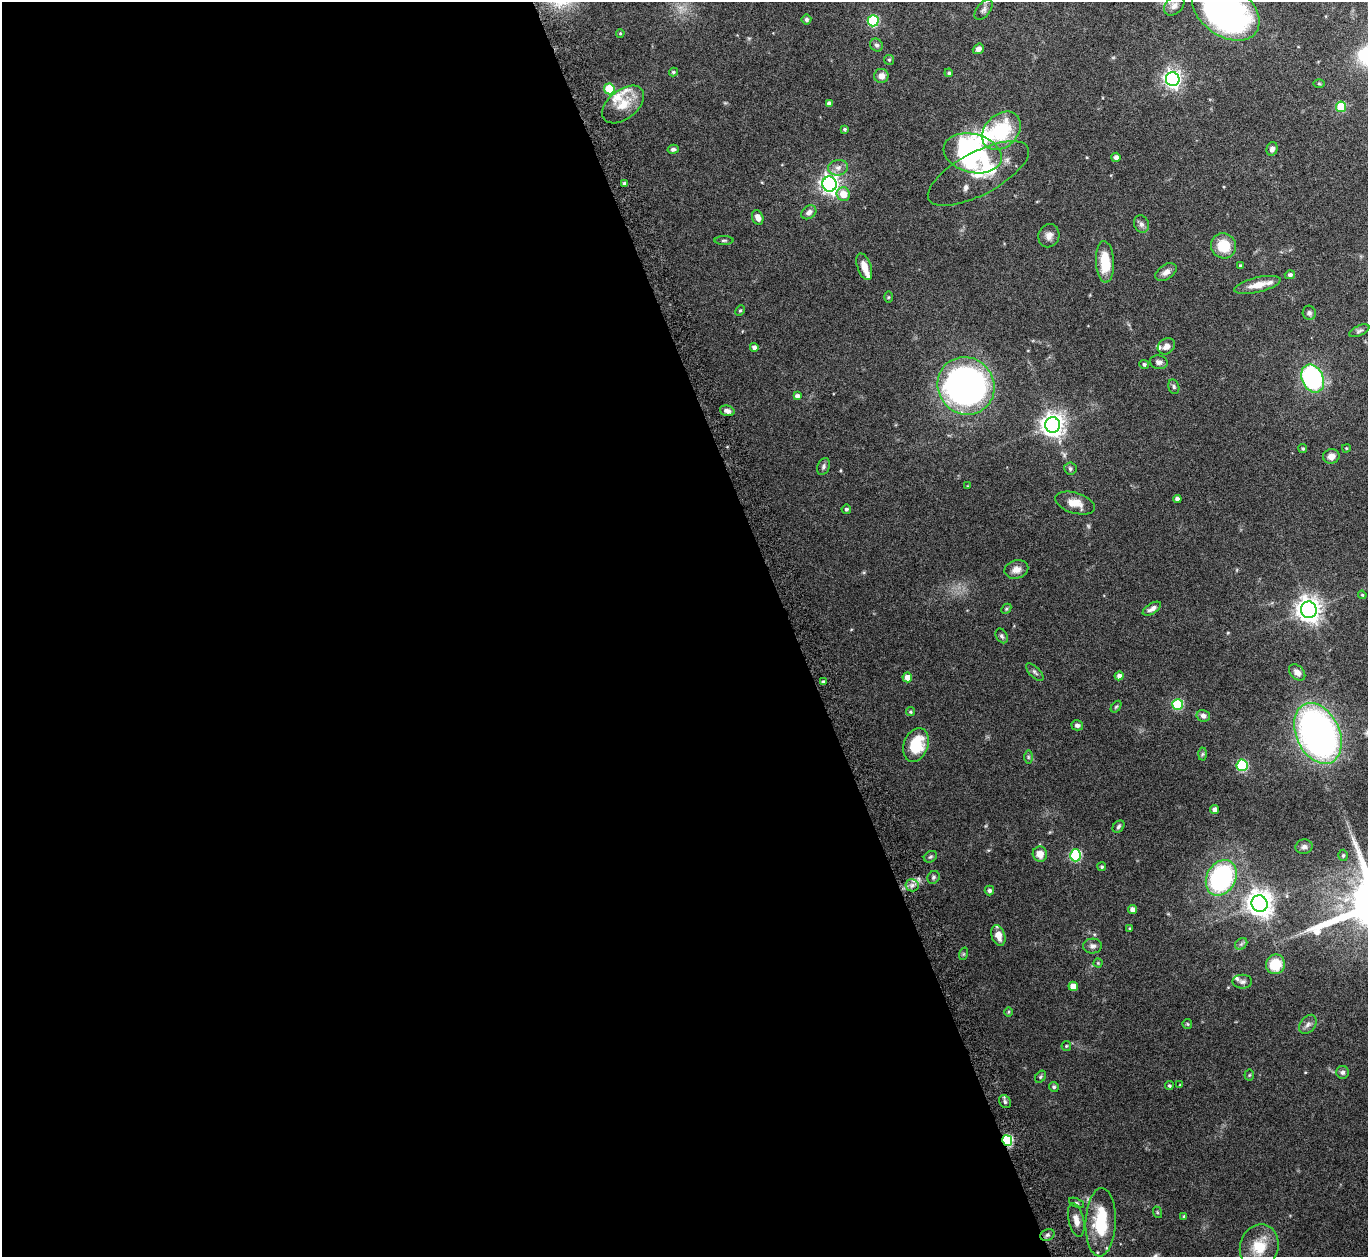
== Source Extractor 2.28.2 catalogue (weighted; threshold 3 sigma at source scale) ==
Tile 9 of 4 x 4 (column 1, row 3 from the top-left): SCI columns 45-1410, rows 1448-2702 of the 5553 x 5541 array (HDU 1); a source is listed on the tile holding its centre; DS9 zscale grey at full resolution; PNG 1370 x 1259 px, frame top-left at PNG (2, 2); each listed source drawn as its Kron ellipse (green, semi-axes under 4 px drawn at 4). Shown black and unused: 58% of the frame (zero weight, under 8 of 15 exposures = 4% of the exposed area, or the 3 px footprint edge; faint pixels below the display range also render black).
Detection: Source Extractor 2.28.2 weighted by HDU 2 'WHT'; one run over the whole footprint, this tile lists its part. Background 0.0798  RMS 0.0027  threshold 0.0112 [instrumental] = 3 sigma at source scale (4.09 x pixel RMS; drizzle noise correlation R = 1.36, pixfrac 0.8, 0.05/0.05 arcsec/px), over >= 5 px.
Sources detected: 139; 2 too faint to see at this stretch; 3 inside a brighter object's white glare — neither listed nor drawn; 7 inside a brighter listed object's ellipse — not listed separately; the other 127 listed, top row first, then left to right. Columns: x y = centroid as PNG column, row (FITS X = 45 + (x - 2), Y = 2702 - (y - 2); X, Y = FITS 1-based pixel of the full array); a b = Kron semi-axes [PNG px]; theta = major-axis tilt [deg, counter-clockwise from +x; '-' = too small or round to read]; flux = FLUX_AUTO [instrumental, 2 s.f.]
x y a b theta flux
1174 6 11 8 41 1.6
984 10 12 6 52 0.93
1226 11 37 25 -36 76
806 19 5 5 - 0.66
873 21 6 5 - 18
620 33 4 3 - 0.3
876 45 7 6 - 0.6
978 49 6 5 - 1.2
889 60 5 5 - 0.34
673 72 4 4 - 0.4
949 73 4 4 - 0.56
881 76 7 7 - 1.5
1173 79 7 6 - 94
1319 84 6 4 -1 0.29
609 89 5 5 - 9.3
829 103 4 4 - 1
623 104 24 14 38 4.8
1341 107 5 5 - 11
844 129 3 3 - 0.39
1001 131 22 16 44 16
673 149 6 4 13 0.57
1272 149 7 5 72 0.92
973 153 29 19 -14 21
1116 157 4 4 - 0.99
838 168 10 8 10 1.3
978 173 56 21 28 12
624 183 3 3 - 0.6
829 184 7 7 - 110
843 194 7 6 - 3.3
809 212 8 6 38 1.1
758 217 7 5 -68 1.5
1141 224 9 7 -70 0.9
1049 236 12 10 68 1.4
724 240 9 3 0 0.41
1224 246 13 12 - 6
1105 262 21 9 -87 7.1
1241 266 3 3 - 0.43
864 267 14 7 -71 2.6
1166 272 12 7 34 1.4
1290 275 5 4 - 0.65
1257 285 24 7 13 2.9
888 297 5 3 - 0.24
740 311 5 4 - 0.36
1309 313 7 6 - 0.64
1359 331 11 5 25 0.61
1166 346 9 7 38 1.3
754 347 4 4 - 0.86
1159 362 9 6 -10 0.87
1144 364 5 4 - 0.53
1313 379 14 10 -66 35
966 386 29 28 - 100
1174 387 7 5 -75 0.51
797 396 4 4 - 0.87
727 411 7 5 -16 0.94
1052 425 8 7 - 200
1346 448 4 3 - 0.28
1303 449 4 4 - 0.41
1331 456 8 7 - 1.4
823 466 9 6 67 0.66
1070 469 6 6 - 0.59
967 486 3 3 - 0.2
1177 499 4 4 - 1.1
1075 503 20 10 -17 3.1
846 509 5 4 - 0.53
1016 569 12 9 14 1.8
1362 595 4 3 - 0.26
1006 609 6 4 46 0.3
1152 609 10 5 31 1.1
1309 610 8 8 - 200
1002 636 8 5 -60 0.59
1035 672 11 5 -46 0.64
1297 672 9 6 -45 1.4
1119 676 4 4 - 0.94
907 677 5 5 - 1.8
823 682 3 3 - 0.46
1178 704 5 5 - 16
1116 707 7 4 53 0.34
910 712 4 4 - 0.39
1203 716 7 6 - 0.99
1077 725 6 5 - 0.75
1318 733 32 21 -65 110
916 745 17 12 70 9.4
1202 754 6 4 88 0.35
1028 757 7 4 -89 0.41
1242 765 6 5 - 19
1215 810 4 4 - 1.1
1118 827 7 5 47 0.48
1304 847 8 7 - 0.83
1040 854 8 7 - 2.4
1076 855 6 5 - 22
1343 855 6 4 87 0.49
930 857 7 5 32 0.45
1102 867 4 4 - 0.39
934 877 6 6 - 0.51
1221 878 19 14 61 37
912 885 6 6 - 0.84
989 890 5 5 - 0.66
1260 904 8 8 - 270
1132 909 4 4 - 1.3
1130 928 4 3 - 0.27
998 936 10 7 -73 2.6
1241 944 7 5 44 0.55
1092 946 9 7 3 0.92
963 954 6 4 71 0.31
1098 963 4 4 - 0.24
1275 964 10 9 - 5.9
1242 982 10 7 1 0.78
1073 986 5 4 - 2.5
1009 1012 4 4 - 0.29
1187 1024 5 5 - 0.28
1308 1024 11 7 50 1.1
1066 1046 5 4 - 0.29
1342 1072 6 6 - 0.79
1249 1075 5 5 - 0.33
1040 1077 6 5 - 0.39
1180 1085 4 3 - 0.22
1169 1086 4 4 - 0.45
1054 1087 5 4 - 0.47
1005 1102 7 5 -56 0.56
1007 1141 5 5 - 20
1077 1203 8 4 -26 0.39
1157 1212 6 3 -72 0.27
1184 1216 4 3 - 0.36
1076 1220 17 7 -76 2.1
1101 1222 34 15 87 13
1047 1235 7 5 22 0.66
1259 1247 22 19 70 6.6
Overlapping masked pixels (flux is a lower limit): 1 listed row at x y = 1007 1141
Isophote crosses this tile's border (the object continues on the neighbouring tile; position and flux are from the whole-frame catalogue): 1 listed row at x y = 1226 11